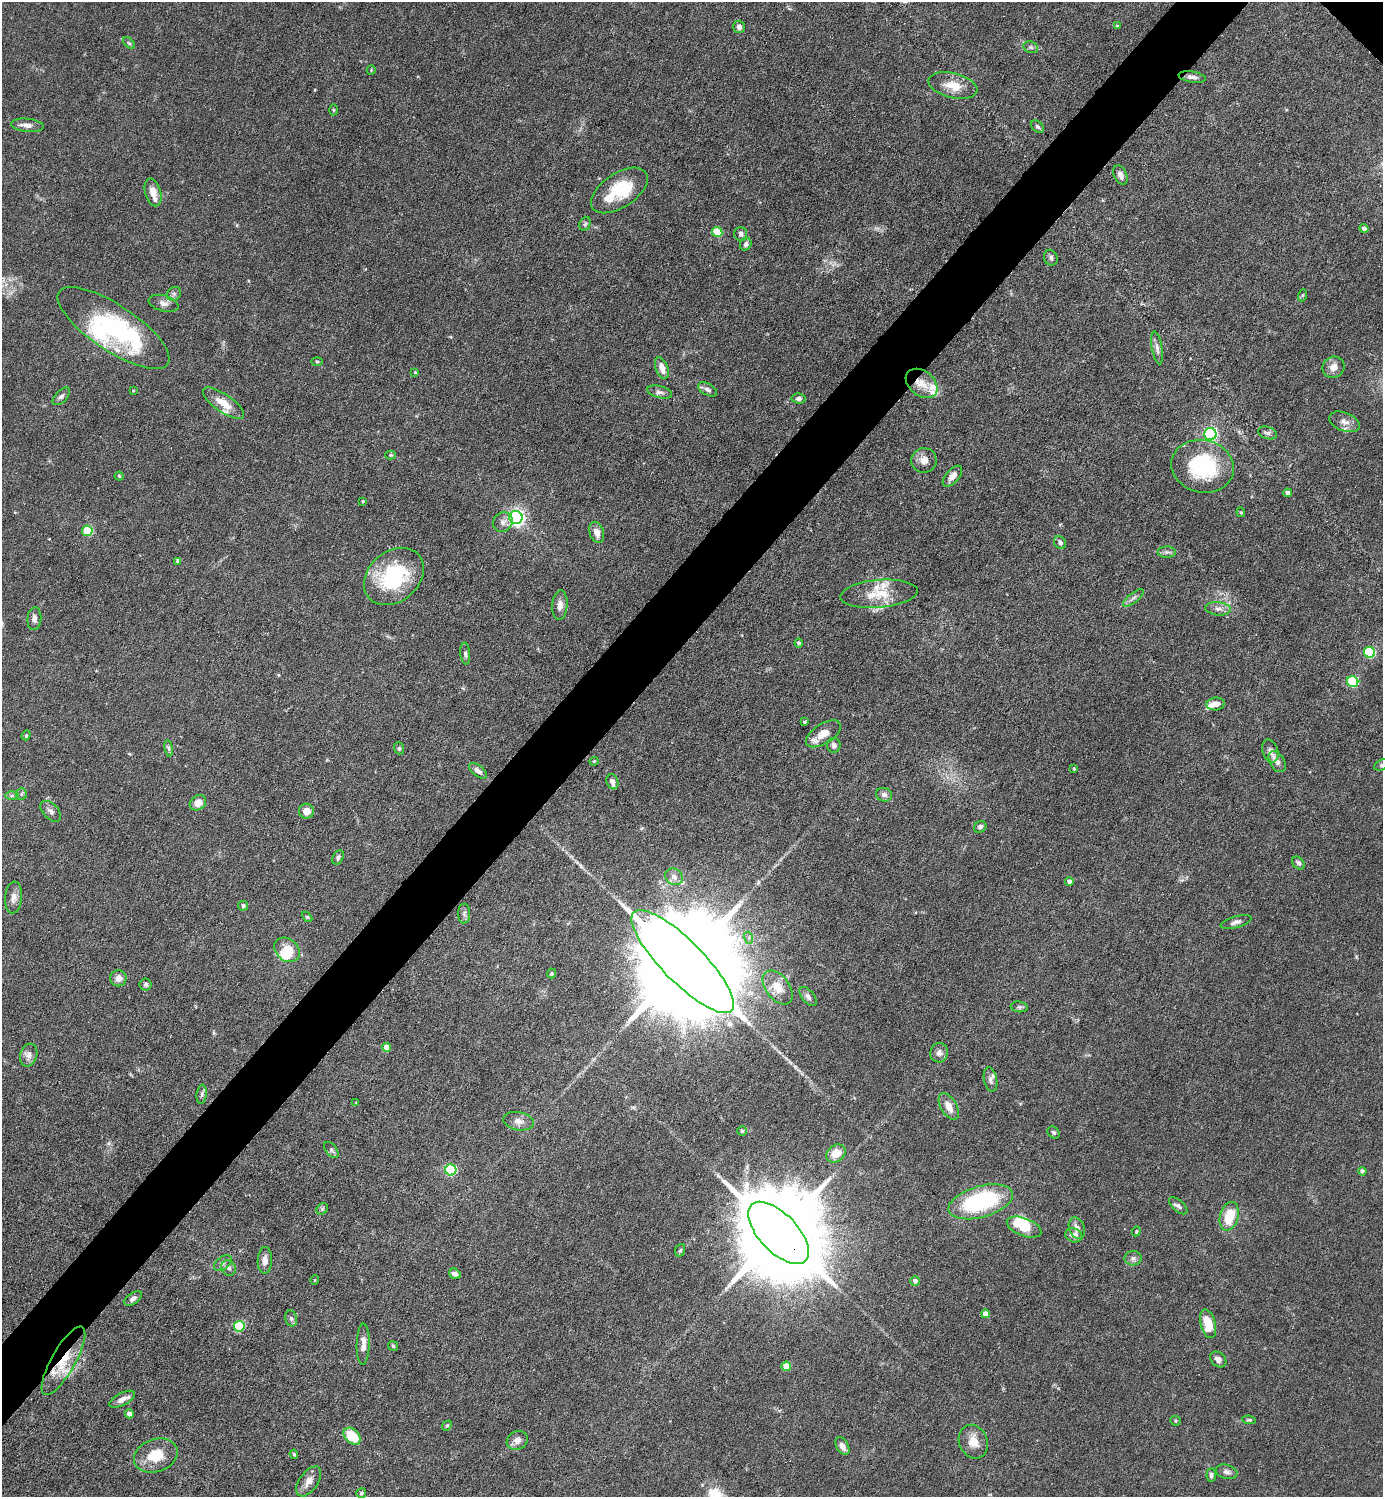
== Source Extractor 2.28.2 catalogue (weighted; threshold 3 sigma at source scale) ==
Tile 7 of 4 x 4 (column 3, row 2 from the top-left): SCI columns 3062-4442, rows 2990-4484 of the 5979 x 5978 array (HDU 1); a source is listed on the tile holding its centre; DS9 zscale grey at full resolution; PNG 1385 x 1499 px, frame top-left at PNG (2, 2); each listed source drawn as its Kron ellipse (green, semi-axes under 4 px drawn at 4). Shown black and unused: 5% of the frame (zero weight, under 3 of 6 exposures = <1% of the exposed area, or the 3 px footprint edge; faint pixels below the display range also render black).
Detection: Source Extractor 2.28.2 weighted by HDU 2 'WHT'; one run over the whole footprint, this tile lists its part. Background 0.0628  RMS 0.0046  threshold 0.0189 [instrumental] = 3 sigma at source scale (4.09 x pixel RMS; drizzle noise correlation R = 1.36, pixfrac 0.8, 0.05/0.05 arcsec/px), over >= 5 px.
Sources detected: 172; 2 inside a brighter object's white glare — neither listed nor drawn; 12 inside a brighter listed object's ellipse — not listed separately; the other 158 listed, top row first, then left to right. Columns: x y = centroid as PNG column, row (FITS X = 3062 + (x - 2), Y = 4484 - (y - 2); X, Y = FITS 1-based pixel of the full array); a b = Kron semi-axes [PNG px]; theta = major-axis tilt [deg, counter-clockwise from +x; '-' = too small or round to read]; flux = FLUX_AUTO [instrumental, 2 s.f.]
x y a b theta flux
1117 26 4 3 - 0.39
739 27 6 5 - 1.6
129 43 7 4 -45 0.72
1031 47 7 5 -21 1.1
371 70 4 3 - 0.39
1192 77 14 5 -10 2
953 86 25 12 -13 7.8
333 110 5 3 - 0.47
27 125 16 6 -6 2.5
1037 127 7 5 -40 0.95
1120 175 10 6 -66 2.1
619 190 32 17 34 19
153 192 14 8 -75 3.8
585 224 7 5 68 0.8
1364 229 4 4 - 1.7
717 232 5 5 - 11
741 234 7 6 - 1.6
746 244 6 5 - 1.3
1051 258 8 6 -68 1.2
174 294 7 6 - 1.4
1303 295 6 4 70 0.55
163 303 15 8 -15 2.7
113 328 65 23 -34 59
1157 348 17 5 -80 2
317 361 6 4 -1 0.51
1333 367 11 10 - 3.4
662 368 11 6 -69 4.2
415 372 4 3 - 0.49
922 383 18 12 -38 6.1
707 389 10 5 -29 1.4
133 390 3 2 - 0.37
660 392 13 6 -15 1.8
61 396 11 6 46 1.4
799 399 7 5 -5 1.1
223 403 24 9 -35 7
1344 422 16 9 -20 2.9
1267 433 10 6 -18 1.3
1210 434 6 6 - 91
390 455 5 4 - 0.58
924 460 12 12 - 3.4
1202 466 31 26 -12 36
119 476 4 4 - 0.5
952 476 13 6 49 3.2
1287 493 4 4 - 1.9
363 501 4 4 - 0.51
1241 512 5 4 - 0.48
516 517 6 6 - 160
503 522 10 9 - 2.3
87 531 5 5 - 20
597 532 11 7 -72 3.9
1060 542 7 5 -47 1.4
1167 552 9 5 0 1.3
178 561 4 4 - 1.4
394 576 33 25 40 37
879 594 39 14 5 12
1133 598 12 5 38 1.4
560 605 14 7 86 3
1218 609 13 6 -6 2.3
34 619 11 7 85 2
799 643 4 4 - 1
1369 652 6 5 - 34
465 654 11 5 -84 1.2
1353 682 5 5 - 32
1216 704 9 6 6 2.8
804 722 4 3 - 0.52
823 734 19 10 33 6.4
26 735 5 4 - 0.58
834 745 7 6 - 1.7
169 748 8 4 -81 0.9
399 748 6 4 -69 0.68
1270 751 12 7 -72 2.3
594 761 4 3 - 0.48
1277 762 11 7 -59 2.5
1382 765 7 5 28 0.91
1074 769 4 3 - 0.45
478 771 11 5 -37 1.9
612 782 8 5 -70 2.3
21 794 6 5 - 0.84
884 795 8 6 -15 1.6
12 796 6 4 0 0.85
198 803 9 7 35 4
51 811 12 7 -45 1.9
306 811 7 7 - 4.1
980 827 6 5 - 1.3
338 857 7 5 62 1.4
1298 863 7 5 -49 1.2
674 877 9 7 -34 2.3
1069 881 4 4 - 1.3
13 897 16 8 85 2.9
243 906 5 5 - 1.1
464 913 10 6 89 1.4
307 917 6 4 -44 0.53
1236 922 16 5 17 1.8
749 938 6 4 -72 0.83
287 950 14 11 -40 9.2
683 962 69 21 -45 21000
552 974 5 4 - 0.53
118 978 8 8 - 3
146 984 6 6 - 1
778 987 19 12 -52 6
808 996 11 6 -50 1.4
1019 1007 8 5 -8 0.91
387 1047 4 4 - 4.9
939 1053 10 8 79 2
29 1055 11 8 72 2.4
990 1079 12 6 -78 1.6
202 1094 9 5 82 1.2
356 1103 4 3 - 0.37
949 1106 14 8 -60 4.4
519 1121 15 9 -11 3
742 1131 5 5 - 0.71
1054 1133 7 5 -43 0.83
331 1150 9 5 -52 1
836 1153 10 8 36 6.5
451 1170 5 5 - 46
1362 1171 4 4 - 1.2
981 1202 33 15 16 50
1178 1206 11 5 -41 1.5
322 1209 6 5 - 0.77
1229 1216 14 9 74 12
1024 1227 18 9 -21 15
1077 1228 11 7 -69 2.2
1136 1231 5 4 - 0.43
778 1233 39 19 -46 10000
1074 1235 9 7 -20 3.2
680 1250 6 5 - 0.72
1133 1258 8 7 - 1.6
265 1260 13 7 88 2.7
223 1263 10 6 38 1.4
229 1268 8 6 -56 1.2
455 1274 6 5 - 2.1
315 1280 5 3 - 0.32
915 1281 4 4 - 1.8
133 1298 10 5 35 1.5
985 1314 4 4 - 3.3
291 1318 8 6 -74 1.3
1208 1324 15 7 -75 10
239 1326 5 5 - 32
363 1344 20 6 88 3.6
393 1346 5 4 - 0.6
1218 1359 9 6 -41 2.2
63 1361 39 12 60 15
786 1366 5 4 - 8.7
122 1399 14 6 27 2.9
129 1414 4 4 - 2.5
1249 1420 7 4 -6 0.68
1175 1421 5 4 - 0.68
447 1426 5 4 - 0.67
352 1436 10 6 -46 13
517 1440 11 9 27 2.8
973 1442 17 14 -67 6.1
842 1446 9 6 -60 2.8
294 1454 5 3 - 0.56
156 1456 22 16 20 12
1227 1472 11 7 -16 1.6
1211 1475 7 4 87 1.1
309 1481 17 9 55 3.7
361 1493 5 5 - 0.77
Overlapping masked pixels (flux is a lower limit): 2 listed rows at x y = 778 1233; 63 1361
Isophote crosses this tile's border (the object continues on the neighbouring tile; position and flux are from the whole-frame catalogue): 1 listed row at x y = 1382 765